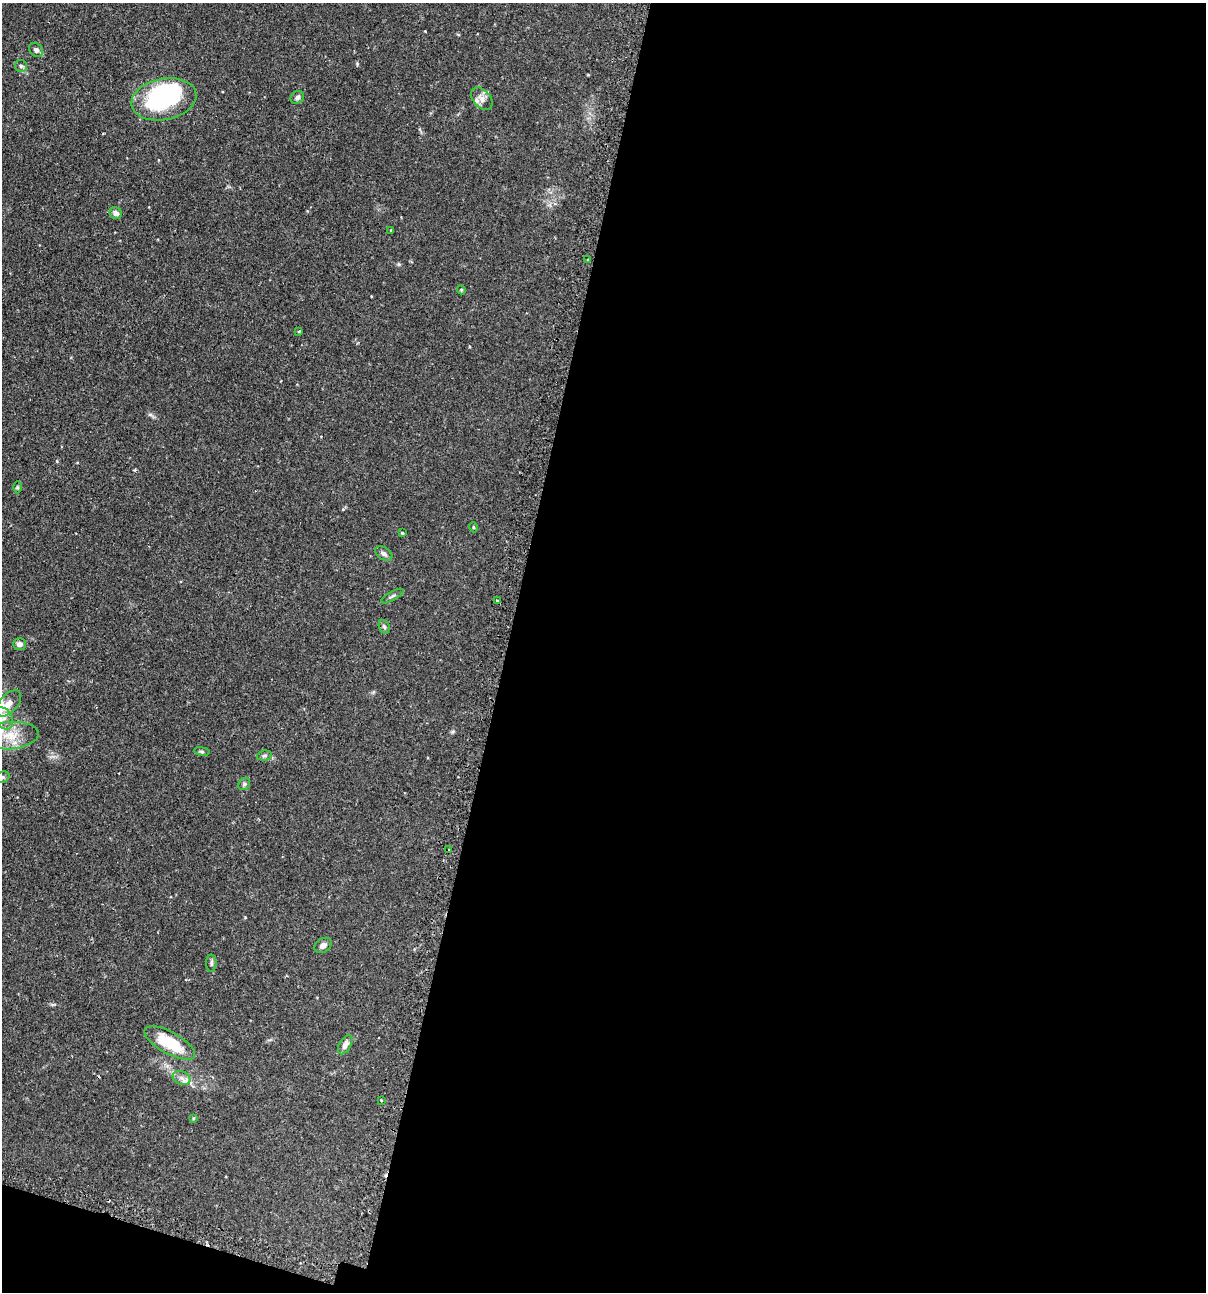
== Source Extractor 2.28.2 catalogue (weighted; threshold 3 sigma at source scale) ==
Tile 16 of 4 x 4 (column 4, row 4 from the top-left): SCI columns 3766-4969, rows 35-1324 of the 5247 x 5227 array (HDU 1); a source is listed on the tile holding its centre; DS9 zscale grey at full resolution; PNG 1208 x 1294 px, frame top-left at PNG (2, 3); each listed source drawn as its Kron ellipse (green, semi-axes under 4 px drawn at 4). Shown black and unused: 59% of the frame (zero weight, under 2 of 3 exposures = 4% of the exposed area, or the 3 px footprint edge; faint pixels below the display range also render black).
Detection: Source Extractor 2.28.2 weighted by HDU 2 'WHT'; one run over the whole footprint, this tile lists its part. Background 0.115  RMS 0.0055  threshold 0.0248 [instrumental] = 3 sigma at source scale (4.5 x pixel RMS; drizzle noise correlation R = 1.50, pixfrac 1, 0.05/0.05 arcsec/px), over >= 5 px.
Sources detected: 35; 1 inside a brighter object's white glare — neither listed nor drawn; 1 inside a brighter listed object's ellipse — not listed separately; the other 33 listed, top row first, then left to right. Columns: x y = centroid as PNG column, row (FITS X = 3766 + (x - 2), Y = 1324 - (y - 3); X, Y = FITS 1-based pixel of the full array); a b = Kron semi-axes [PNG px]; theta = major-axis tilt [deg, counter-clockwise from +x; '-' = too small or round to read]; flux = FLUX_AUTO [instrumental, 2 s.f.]
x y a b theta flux
36 50 8 6 -48 2
21 66 6 6 - 1.1
297 97 7 6 - 1.5
164 99 33 20 11 66
482 99 13 8 -47 3.3
116 213 6 5 - 2.7
391 230 4 3 - 0.38
587 259 3 3 - 0.9
461 290 4 4 - 0.55
299 331 4 2 - 0.35
17 487 6 4 90 0.67
473 527 5 3 - 0.45
402 533 4 3 - 0.49
384 554 9 6 -32 1.6
392 596 12 2 30 0.98
497 601 3 3 - 3.3
384 627 7 5 -69 0.99
20 644 6 5 - 2.6
9 703 16 9 48 4.6
4 718 12 8 -59 4
10 736 28 13 5 12
202 751 8 4 -9 0.8
264 756 8 5 6 1.1
2 777 7 5 21 1.1
244 784 6 5 - 0.99
449 850 2 2 - 0.71
323 945 9 7 33 2.3
211 963 8 5 90 1.1
170 1043 28 11 -29 22
345 1045 10 6 60 2.9
181 1078 9 6 -23 2.3
381 1100 3 3 - 0.93
193 1118 4 3 - 0.46
Isophote crosses this tile's border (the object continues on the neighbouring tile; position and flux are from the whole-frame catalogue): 2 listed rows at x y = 10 736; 2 777